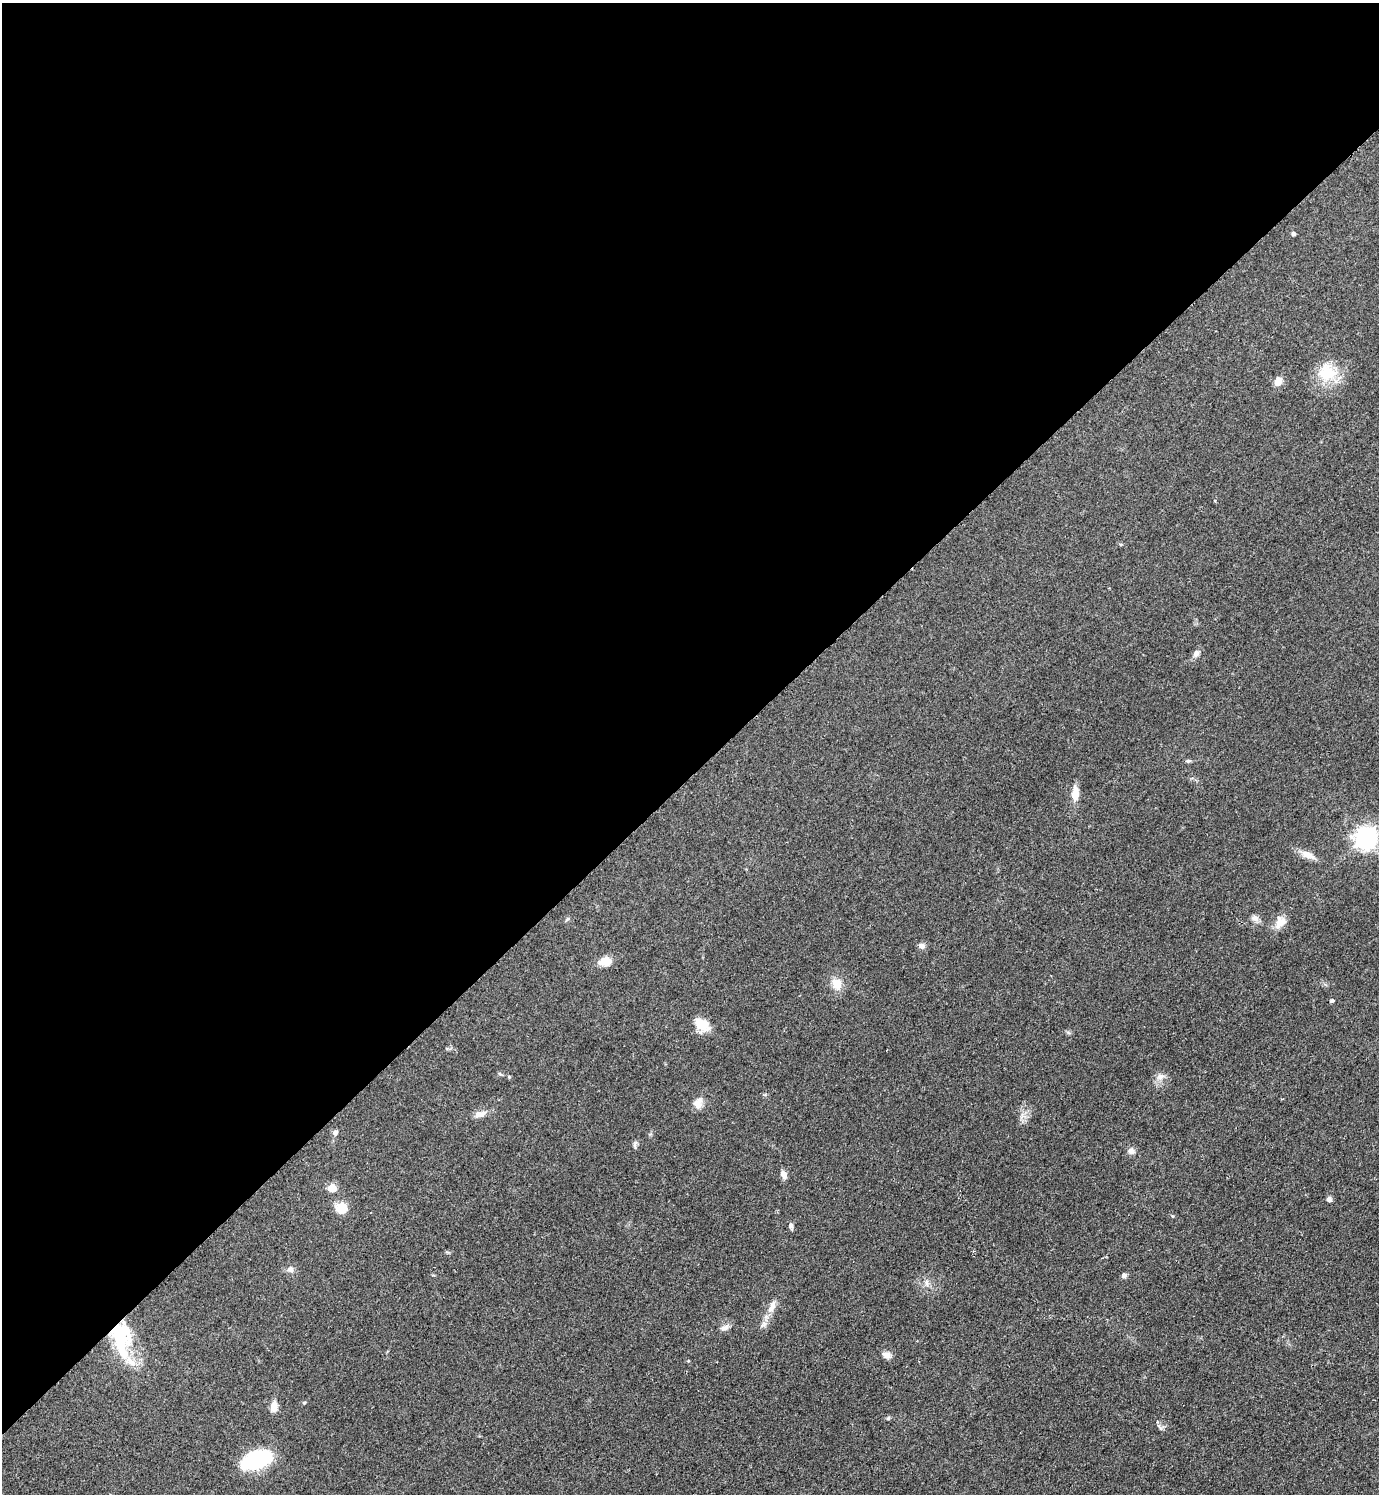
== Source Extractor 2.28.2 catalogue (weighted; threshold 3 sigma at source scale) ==
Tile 2 of 4 x 4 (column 2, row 1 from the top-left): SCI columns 1690-3066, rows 4483-5974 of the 5988 x 5990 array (HDU 1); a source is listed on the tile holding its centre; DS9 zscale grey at full resolution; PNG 1381 x 1496 px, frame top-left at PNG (2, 3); no overlay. Shown black and unused: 52% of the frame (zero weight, under 2 of 3 exposures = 1% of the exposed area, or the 3 px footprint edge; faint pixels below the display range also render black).
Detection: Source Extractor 2.28.2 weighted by HDU 2 'WHT'; one run over the whole footprint, this tile lists its part. Background 0.0801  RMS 0.0074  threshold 0.0331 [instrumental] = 3 sigma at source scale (4.5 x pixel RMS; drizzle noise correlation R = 1.50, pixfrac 1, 0.05/0.05 arcsec/px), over >= 5 px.
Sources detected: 42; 2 inside a brighter object's white glare — not listed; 1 inside a brighter listed object's ellipse — not listed separately; the other 39 listed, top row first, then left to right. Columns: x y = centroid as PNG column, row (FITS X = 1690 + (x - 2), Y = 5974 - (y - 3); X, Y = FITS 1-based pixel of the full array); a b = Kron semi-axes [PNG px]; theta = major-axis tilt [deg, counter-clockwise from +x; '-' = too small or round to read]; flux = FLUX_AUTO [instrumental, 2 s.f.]
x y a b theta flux
1293 234 4 4 - 2
1327 372 26 24 -42 23
1278 382 10 8 75 5.8
1196 654 11 7 57 3.1
1188 761 7 4 7 1.2
1075 794 15 7 86 9.5
1365 838 8 7 - 490
1307 855 20 9 -22 6.4
1255 918 11 7 -15 3
567 919 7 4 53 0.99
1280 922 17 13 55 7.4
922 946 8 7 - 2.7
605 961 17 11 13 7.4
837 984 12 10 -63 9.6
1331 1001 4 4 - 1.3
702 1025 21 13 -36 11
509 1077 5 4 - 0.77
1160 1077 11 8 16 4
698 1103 15 11 73 5.6
480 1114 15 8 14 5
335 1133 8 7 - 1.9
635 1145 10 4 -86 1.5
1131 1151 8 8 - 3.3
783 1175 12 7 -65 3.5
332 1188 11 10 - 5.2
1329 1199 6 5 - 2.3
341 1208 14 13 - 10
791 1226 8 6 87 1.8
290 1269 8 8 - 2.9
1124 1275 6 6 - 2.1
927 1282 9 4 -90 2.2
772 1306 19 8 63 6.6
725 1327 12 7 23 3.1
120 1338 37 15 -25 25
887 1355 10 7 -23 4
304 1403 5 4 - 0.76
274 1406 12 7 79 6.2
888 1418 5 4 - 1
256 1459 32 16 21 55